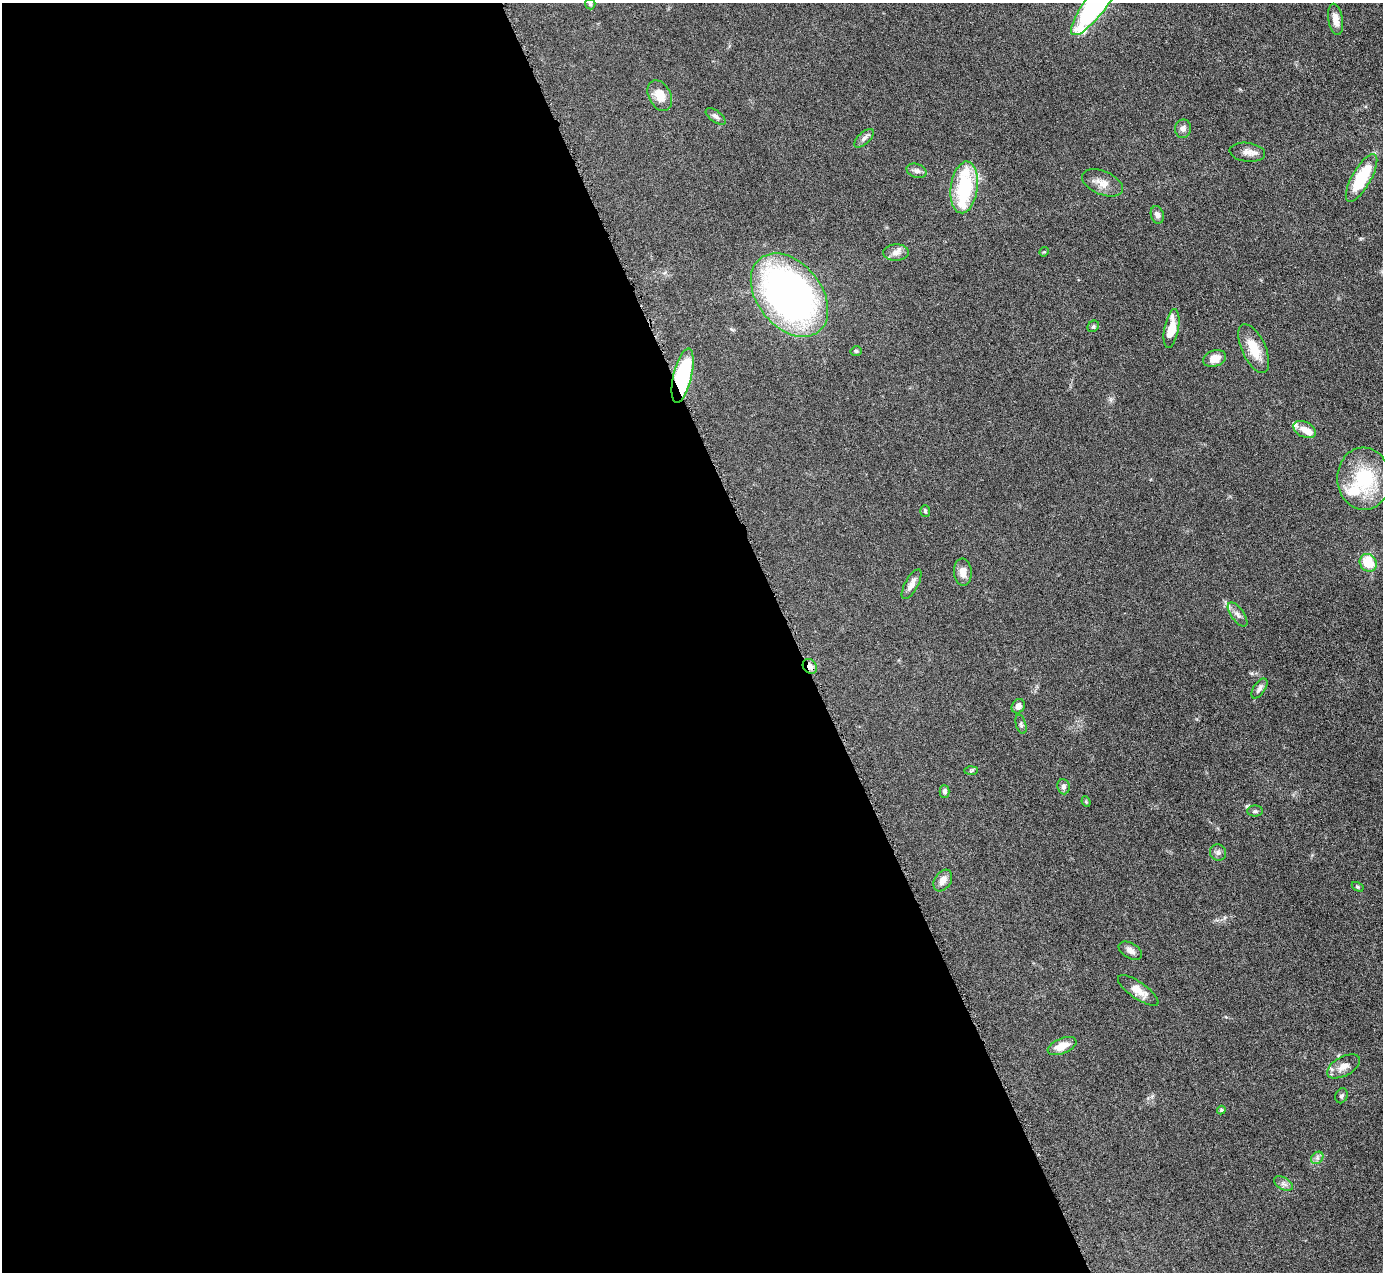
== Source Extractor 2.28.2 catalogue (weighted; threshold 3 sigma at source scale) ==
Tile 9 of 4 x 4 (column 1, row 3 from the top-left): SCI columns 4-1384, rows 1554-2823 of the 5530 x 5515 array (HDU 1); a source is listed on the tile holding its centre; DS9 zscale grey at full resolution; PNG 1385 x 1274 px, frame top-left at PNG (2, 3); each listed source drawn as its Kron ellipse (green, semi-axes under 4 px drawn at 4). Shown black and unused: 57% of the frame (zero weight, under 4 of 8 exposures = <1% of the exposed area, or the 3 px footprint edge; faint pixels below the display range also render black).
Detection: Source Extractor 2.28.2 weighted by HDU 2 'WHT'; one run over the whole footprint, this tile lists its part. Background 0.0476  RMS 0.0039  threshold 0.0158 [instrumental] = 3 sigma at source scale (4.09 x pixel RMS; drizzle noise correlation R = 1.36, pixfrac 0.8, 0.05/0.05 arcsec/px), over >= 5 px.
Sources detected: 55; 1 inside a brighter object's white glare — neither listed nor drawn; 5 inside a brighter listed object's ellipse — not listed separately; the other 49 listed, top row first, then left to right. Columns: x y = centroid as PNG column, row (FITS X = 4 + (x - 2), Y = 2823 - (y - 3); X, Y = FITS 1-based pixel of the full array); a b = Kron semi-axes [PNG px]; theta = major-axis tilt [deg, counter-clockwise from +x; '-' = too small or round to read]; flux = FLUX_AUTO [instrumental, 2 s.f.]
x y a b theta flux
590 4 5 5 - 0.52
1096 4 38 10 52 84
1336 19 16 7 -81 2.8
660 96 16 11 -63 5
716 116 12 5 -37 1.1
1183 129 9 8 - 1.4
864 138 12 6 42 1.3
1247 152 18 9 -7 2.8
916 171 10 7 -17 1.3
1362 178 27 9 60 18
1103 183 21 11 -23 4
964 187 26 13 82 23
1157 215 9 6 -73 1.4
1044 252 5 4 - 0.36
896 253 13 8 4 2.1
789 295 47 32 -51 160
1093 326 6 5 - 0.61
1172 329 20 7 80 7.8
1254 349 26 12 -65 8.4
856 351 5 4 - 0.5
1214 359 11 8 18 3.8
683 376 28 9 77 39
1304 429 12 7 -26 3
1364 479 31 26 -87 23
925 511 6 5 - 0.59
1368 563 9 8 - 9.9
963 572 13 9 -85 2.9
912 584 16 6 61 2.2
1238 615 14 6 -54 1.8
810 666 8 6 -48 2.2
1259 688 11 5 56 1.2
1018 706 7 6 - 1.7
1021 724 10 5 -74 0.78
971 770 7 4 2 0.6
1063 787 7 6 - 1.1
945 792 6 5 - 0.98
1086 802 5 4 - 0.48
1255 811 8 5 1 0.73
1218 853 8 8 - 1.2
943 880 12 8 57 2.5
1358 887 6 4 -31 0.42
1130 951 13 7 -30 1.8
1138 990 24 8 -35 4.6
1062 1046 15 7 22 4.8
1343 1066 18 9 28 3.5
1341 1096 8 6 67 0.79
1221 1110 4 4 - 0.44
1317 1158 7 5 45 1
1283 1184 10 6 -30 1.3
Overlapping masked pixels (flux is a lower limit): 2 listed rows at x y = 683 376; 810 666
Isophote crosses this tile's border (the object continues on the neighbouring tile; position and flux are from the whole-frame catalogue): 1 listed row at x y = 1096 4